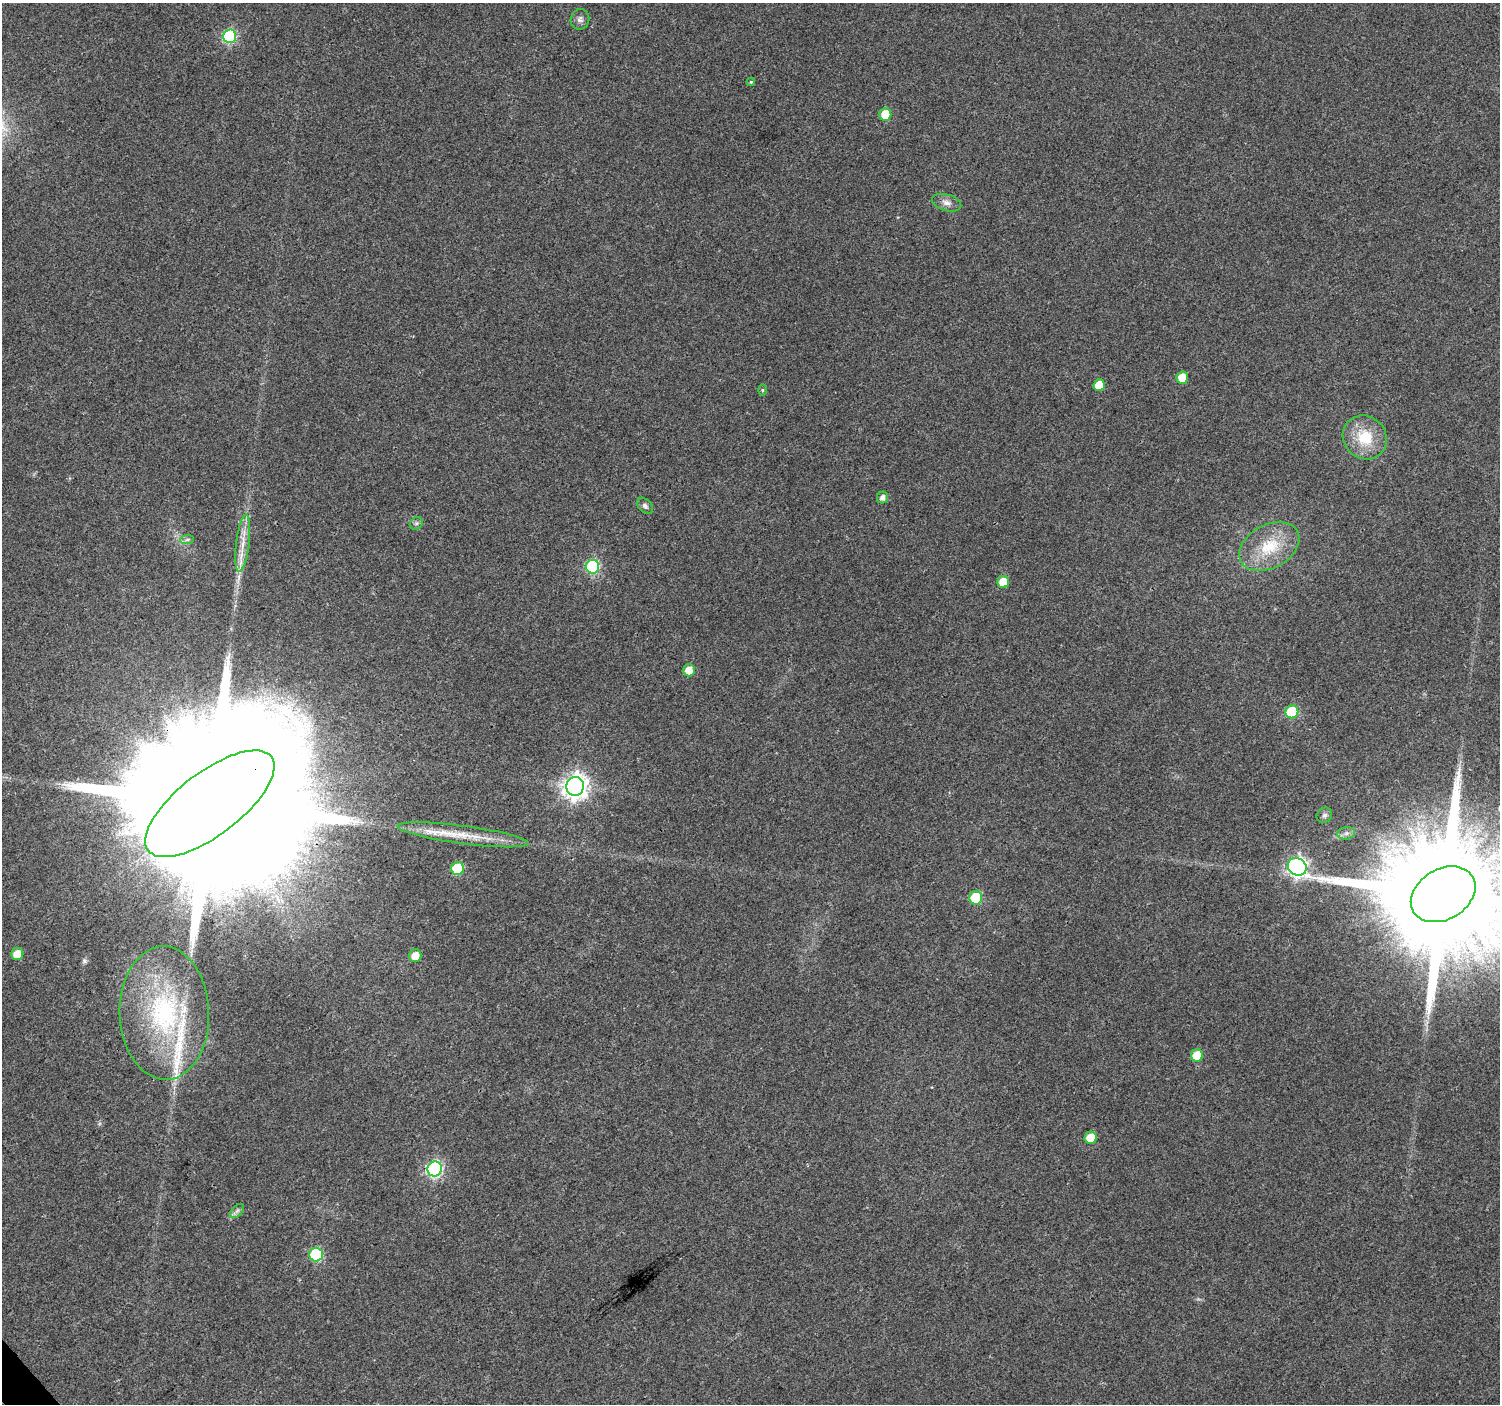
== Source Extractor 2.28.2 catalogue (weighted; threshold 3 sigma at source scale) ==
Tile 7 of 4 x 4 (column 3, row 2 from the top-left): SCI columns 3007-4504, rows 2951-4352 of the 6010 x 5964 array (HDU 1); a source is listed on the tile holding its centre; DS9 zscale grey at full resolution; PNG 1502 x 1406 px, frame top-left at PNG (2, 3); each listed source drawn as its Kron ellipse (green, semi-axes under 4 px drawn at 4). Shown black and unused: <1% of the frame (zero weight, under 3 of 4 exposures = <1% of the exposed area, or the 3 px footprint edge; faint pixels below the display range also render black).
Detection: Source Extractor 2.28.2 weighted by HDU 2 'WHT'; one run over the whole footprint, this tile lists its part. Background 0.037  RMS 0.004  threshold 0.0179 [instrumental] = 3 sigma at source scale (4.5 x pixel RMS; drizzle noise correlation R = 1.50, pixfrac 1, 0.0396/0.0396 arcsec/px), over >= 5 px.
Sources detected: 40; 1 long thin detection or spike segment (spike, bleed or trail) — neither listed nor drawn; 3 inside a brighter listed object's ellipse — not listed separately; the other 36 listed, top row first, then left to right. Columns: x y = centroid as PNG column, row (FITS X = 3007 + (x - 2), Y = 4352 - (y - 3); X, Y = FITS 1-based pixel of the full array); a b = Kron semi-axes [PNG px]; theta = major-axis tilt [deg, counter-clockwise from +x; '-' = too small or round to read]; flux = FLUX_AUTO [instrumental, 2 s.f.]
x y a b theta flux
580 19 10 9 - 1.7
230 36 7 6 - 45
751 82 4 4 - 0.59
885 114 6 6 - 9
947 203 15 8 -16 2.5
1182 378 6 6 - 7.5
1099 385 6 5 - 8.5
762 390 6 4 90 0.51
1365 437 23 21 -42 14
882 498 6 5 - 1.9
645 506 9 6 -48 1.2
416 523 7 5 44 0.87
187 540 7 4 1 0.89
243 543 28 6 83 5.9
1269 546 32 21 29 16
593 567 7 6 - 47
1003 582 6 6 - 8.6
689 670 6 6 - 4.5
1292 712 6 6 - 22
575 786 9 9 - 330
210 804 77 31 37 62000
1324 815 8 7 - 1.3
1346 833 9 6 7 1.6
463 835 66 9 -8 14
1297 867 10 8 -33 170
457 869 6 6 - 23
1443 894 34 25 31 20000
976 898 7 6 - 19
17 954 6 6 - 7.1
415 956 6 6 - 5.3
164 1013 67 44 -88 66
1197 1055 6 6 - 11
1091 1138 6 6 - 12
435 1169 7 7 - 91
237 1211 8 5 45 1.1
316 1254 7 6 - 35
Overlapping masked pixels (flux is a lower limit): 1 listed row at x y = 210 804
Isophote crosses this tile's border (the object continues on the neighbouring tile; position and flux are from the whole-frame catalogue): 1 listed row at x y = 1443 894